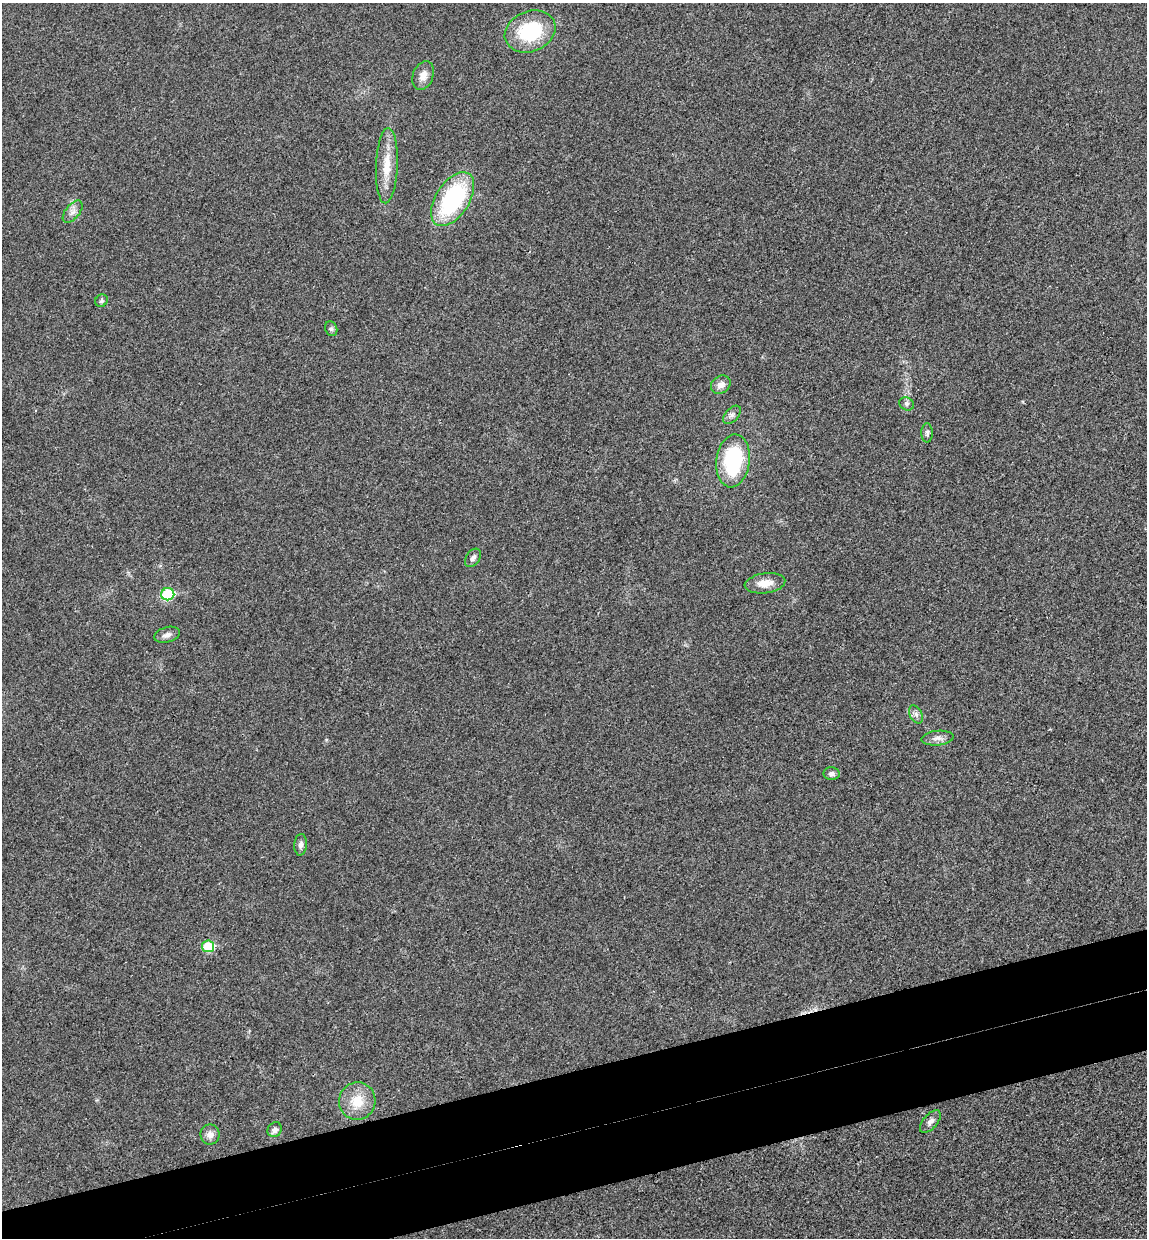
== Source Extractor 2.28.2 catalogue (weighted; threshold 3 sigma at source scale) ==
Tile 7 of 4 x 4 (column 3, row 2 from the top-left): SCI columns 2445-3589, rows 2532-3767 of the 5004 x 5061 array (HDU 1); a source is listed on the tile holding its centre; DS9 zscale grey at full resolution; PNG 1149 x 1240 px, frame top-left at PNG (2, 3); each listed source drawn as its Kron ellipse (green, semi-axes under 4 px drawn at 4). Shown black and unused: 8% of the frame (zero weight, under 3 of 4 exposures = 6% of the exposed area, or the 3 px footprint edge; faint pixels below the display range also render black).
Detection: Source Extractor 2.28.2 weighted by HDU 2 'WHT'; one run over the whole footprint, this tile lists its part. Background 0.0185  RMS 0.0064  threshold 0.0287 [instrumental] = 3 sigma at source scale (4.5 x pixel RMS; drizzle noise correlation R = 1.50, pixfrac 1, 0.05/0.05 arcsec/px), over >= 5 px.
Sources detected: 25; all 25 listed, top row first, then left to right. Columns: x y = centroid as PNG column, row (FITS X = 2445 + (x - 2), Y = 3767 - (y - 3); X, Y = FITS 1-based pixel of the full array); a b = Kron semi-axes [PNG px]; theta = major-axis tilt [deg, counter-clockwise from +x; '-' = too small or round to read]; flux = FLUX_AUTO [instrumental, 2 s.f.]
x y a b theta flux
530 31 26 20 22 40
423 76 15 10 69 5.2
387 166 38 11 88 14
453 199 30 16 57 71
73 212 13 7 51 3.6
101 301 7 6 - 1.4
331 329 7 6 - 1.5
721 385 10 8 36 4
907 404 8 6 -30 1.8
732 415 11 6 46 2.3
927 433 9 5 -90 1.8
733 461 26 16 83 50
473 558 10 6 55 2.4
765 583 20 10 8 8.1
168 594 6 6 - 42
167 635 13 7 15 3.1
916 714 10 6 -63 2.2
938 738 16 7 5 3.5
832 774 8 6 -4 2.1
301 845 11 6 86 2.7
208 946 6 6 - 25
357 1101 19 18 - 14
930 1122 13 7 49 3
275 1130 8 6 55 2.6
210 1134 10 9 - 4